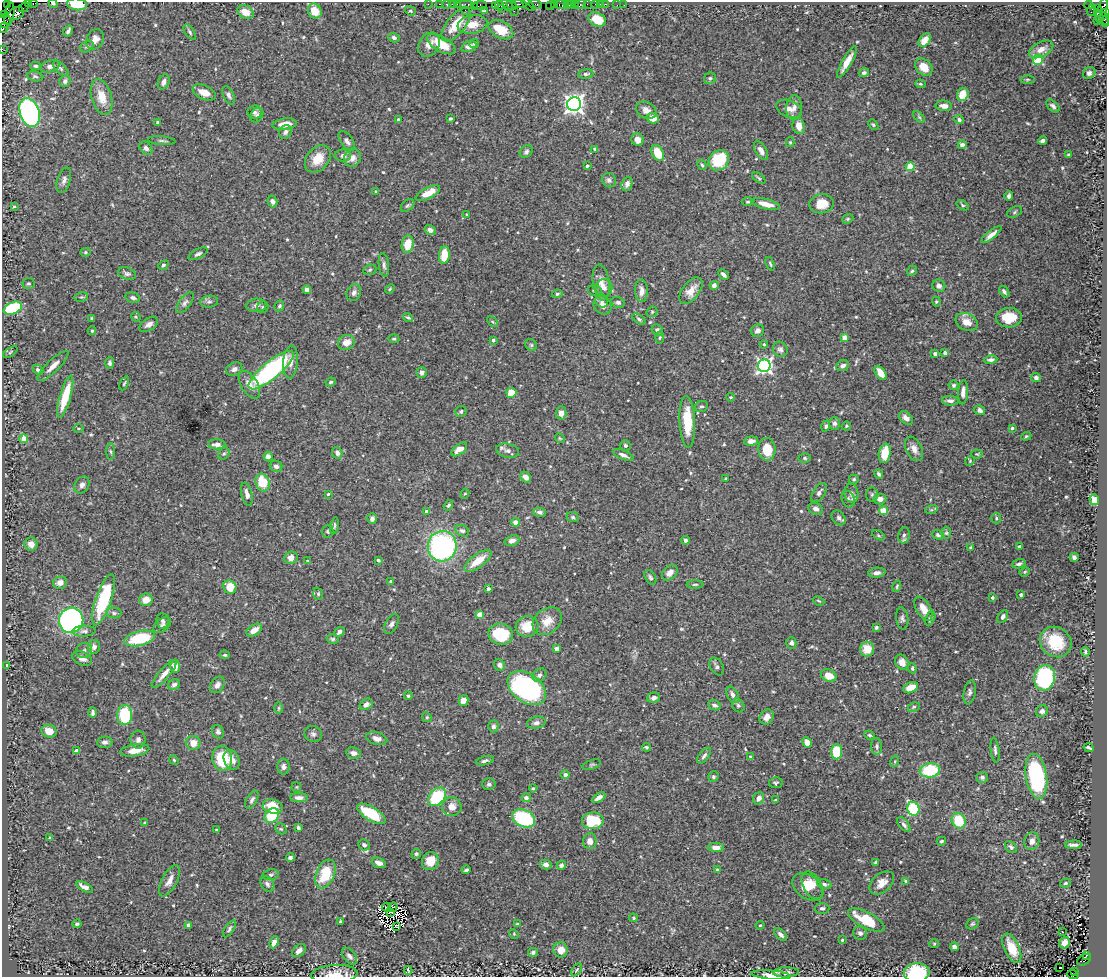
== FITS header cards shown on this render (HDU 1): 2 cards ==
NAXIS1  =                 1105
NAXIS2  =                  975

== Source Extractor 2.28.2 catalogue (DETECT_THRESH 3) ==
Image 1105 x 975 px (HDU 1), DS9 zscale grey, 1 PNG px = 1 image px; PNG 1109 x 979 px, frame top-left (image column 1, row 975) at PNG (2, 2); each listed source drawn as its Kron ellipse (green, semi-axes under 4 px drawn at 4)
Background 1.39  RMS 0.037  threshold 0.11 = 3 sigma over >= 5 px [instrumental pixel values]
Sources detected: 598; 5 with non-positive FLUX_AUTO (blend fragments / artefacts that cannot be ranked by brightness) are neither listed nor drawn; of the other 593, the 500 brightest by FLUX_AUTO listed and drawn (93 fainter detections omitted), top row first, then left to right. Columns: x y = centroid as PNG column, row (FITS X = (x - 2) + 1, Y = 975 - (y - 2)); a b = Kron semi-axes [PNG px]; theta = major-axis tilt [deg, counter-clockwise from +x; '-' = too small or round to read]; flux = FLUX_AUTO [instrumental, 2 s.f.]
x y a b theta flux
28 3 4 2 - 130
33 3 4 3 - 110
53 3 5 3 - 3
7 4 4 2 - 64
77 4 10 6 -7 60
428 4 2 2 - 37
440 4 3 2 - 79
446 4 3 2 - 41
452 4 2 2 - 78
457 4 3 2 - 110
465 4 9 3 0 270
519 4 7 2 1 340
528 4 8 3 -45 110
535 4 7 3 -8 290
554 4 3 2 - 98
568 4 4 2 - 140
571 4 3 2 - 85
575 4 2 2 - 81
587 4 2 2 - 18
596 4 3 3 - 150
600 4 2 2 - 22
605 4 3 2 - 100
480 5 6 4 1 160
495 5 4 2 - 140
500 5 4 4 - 270
508 5 7 4 -47 260
512 5 5 4 - 420
561 5 6 3 -7 310
580 5 5 3 - 210
617 5 2 2 - 21
624 5 2 2 - 9.4
1089 5 4 2 - 880
550 6 4 3 - 130
24 7 5 2 - 110
474 7 3 2 - 74
1098 8 4 3 - 490
501 9 2 2 - 250
465 10 2 2 - 22
485 10 3 3 - 60
1092 10 6 2 71 36
1102 10 13 4 72 780
315 11 8 6 -57 43
410 11 6 4 -20 3.5
514 11 2 2 - 23
245 12 9 6 -29 29
16 13 8 6 26 900
1097 13 3 3 - 110
1105 13 4 3 - 260
9 14 12 4 81 690
5 15 3 2 - 80
1104 18 6 4 -69 360
597 19 9 6 -24 46
4 21 6 6 - 480
1097 21 2 2 - 28
1106 23 3 2 - 70
456 24 20 9 52 57
472 24 15 9 9 29
4 28 5 2 - 310
501 30 13 8 -29 51
68 31 6 4 60 8.6
190 32 9 4 -54 5.2
394 38 5 5 - 6.5
95 39 10 8 66 19
925 40 8 5 51 25
429 44 13 10 54 19
441 44 16 7 -30 50
474 44 5 4 - 3.7
87 47 7 5 33 4.8
469 47 8 5 17 12
2 49 2 2 - 31
1041 49 13 7 28 18
1038 60 5 5 - 160
847 62 18 5 60 27
36 66 5 4 - 3.7
50 66 10 5 17 11
924 67 10 7 -43 35
61 68 9 5 -42 5.4
864 73 5 4 - 5.7
1089 73 6 5 - 7.7
586 74 7 4 6 4.8
35 76 8 5 -7 4.5
710 78 6 5 - 5.4
1027 79 7 3 1 3.1
65 81 6 5 - 6.8
164 82 8 5 64 11
920 84 5 4 - 3.8
204 92 12 7 -24 26
963 94 6 5 - 41
229 95 10 5 -64 7.5
102 97 18 10 -74 40
574 104 7 6 - 1300
944 106 8 5 -4 15
1053 106 8 4 -44 6.6
794 107 12 8 84 15
789 109 13 8 -21 16
646 110 11 8 -28 14
30 112 15 9 -71 440
255 112 7 6 - 6.4
257 115 8 6 62 6.5
919 117 7 4 -45 4.2
653 118 6 5 - 27
450 119 3 3 - 4
398 120 4 3 - 4
959 120 5 4 - 6.6
157 122 4 3 - 3.4
285 124 12 5 7 22
873 125 6 4 -50 3.7
799 126 8 6 -77 23
285 132 7 6 - 9.1
637 140 6 6 - 16
162 141 14 3 -5 5.4
347 141 11 6 -54 9
1042 141 4 4 - 7
790 142 5 4 - 3
962 145 4 4 - 9.1
146 148 7 5 -45 8
595 149 4 4 - 3.5
761 150 11 5 -61 14
526 152 7 5 42 6.1
658 153 8 6 -63 57
1068 155 3 3 - 3.3
343 156 8 6 0 9.2
352 158 9 8 - 14
318 159 15 11 50 41
719 160 11 9 44 110
702 165 5 4 - 4.1
587 166 3 3 - 3
910 167 4 4 - 80
759 178 7 3 -36 3.6
64 180 13 6 74 10
609 180 7 6 - 7.4
627 184 7 5 70 10
376 191 3 3 - 3.1
428 193 13 5 27 42
1009 196 5 3 - 5.7
272 201 6 5 - 8.1
748 202 6 4 1 3.6
766 204 14 5 -14 29
822 204 12 9 7 36
407 205 8 5 39 4.5
963 205 6 4 -34 3.4
14 207 3 2 - 3.1
1015 212 8 5 29 4.7
467 214 4 3 - 3
848 219 6 4 21 3.1
430 230 6 5 - 10
991 235 12 4 39 15
408 244 9 6 83 41
85 252 5 4 - 3.4
198 254 10 4 26 6.7
444 255 9 5 84 49
770 264 7 3 -67 3.2
163 265 6 4 43 4.3
384 265 12 5 -83 7.9
370 270 7 5 21 3.7
912 271 5 4 - 4.3
127 274 9 6 -21 6.8
723 274 6 3 -44 7
601 282 18 8 -82 20
28 283 6 5 - 4.1
714 285 4 4 - 12
939 286 6 6 - 9.8
604 288 9 8 - 10
307 289 4 4 - 13
390 289 5 4 - 2.8
595 290 7 5 -15 5.5
641 291 11 6 -89 15
691 291 15 8 53 26
354 292 9 7 65 9.7
1004 292 6 4 -54 6.2
557 294 5 4 - 4.3
81 297 7 4 10 3.8
133 298 7 5 -15 6.7
602 301 7 6 - 7.6
209 302 9 6 6 6.9
618 302 7 5 -15 6.6
936 302 5 4 - 3.2
185 303 12 5 52 7.9
256 305 10 6 5 9.5
603 305 10 8 -47 14
279 306 5 4 - 4.7
263 307 6 5 - 4.4
13 308 9 5 23 240
652 312 6 5 - 3.3
136 317 5 4 - 2.9
92 318 3 3 - 3.5
408 318 5 3 - 4
1009 318 13 9 4 49
639 319 7 4 -38 4.1
492 322 6 4 -44 3.3
967 322 12 8 -26 24
149 324 10 6 33 11
657 330 6 5 - 7.1
92 331 4 4 - 3.1
758 331 6 6 - 8.5
660 337 6 4 83 3.2
845 338 4 4 - 27
394 339 5 4 - 3.8
493 340 4 4 - 4.2
346 342 8 7 - 24
764 344 4 3 - 3.4
531 345 6 5 - 4.1
780 349 8 7 - 7.7
10 352 8 3 35 2.9
945 353 4 4 - 5.8
935 354 4 3 - 10
991 360 7 4 9 7.7
291 362 16 7 86 19
110 363 5 4 - 5.7
53 366 20 6 44 21
764 366 6 6 - 760
843 366 6 5 - 9.2
234 369 8 6 27 10
38 370 6 4 -41 5.9
271 370 28 8 39 440
421 372 5 5 - 7.5
881 373 8 4 -55 30
1036 378 5 4 - 6.2
331 382 5 3 - 3.1
124 383 7 3 65 3.3
250 385 15 8 -59 22
954 385 5 4 - 5
963 392 12 5 86 14
511 393 5 5 - 45
65 396 21 5 74 78
731 397 4 4 - 4
950 401 8 5 -2 8.2
701 406 7 5 27 5.3
979 410 6 4 -33 9.4
461 411 6 5 - 4.6
561 413 6 5 - 12
906 418 8 5 -41 15
687 422 26 8 -87 84
834 423 6 5 - 6.4
826 426 6 4 72 5.5
846 426 5 4 - 2.9
78 428 5 3 - 2.8
1012 428 3 3 - 4.5
1026 436 5 4 - 3.4
560 438 5 4 - 2.9
24 439 4 4 - 48
751 441 7 4 5 15
217 444 8 5 0 15
625 445 5 5 - 5.2
459 449 9 5 37 26
767 449 11 8 -87 51
914 449 13 8 -64 17
508 451 11 7 -13 10
111 452 8 4 -88 4.4
337 453 6 5 - 9.7
885 453 10 6 79 64
224 454 6 5 - 4.7
977 454 5 4 - 3.1
623 455 11 4 -22 8.6
268 456 5 4 - 13
805 458 6 5 - 4.6
970 461 5 4 - 2.9
276 466 6 5 - 9.2
879 474 5 3 - 5.6
526 477 6 5 - 13
726 479 3 3 - 4.5
854 479 5 4 - 3.7
263 483 9 7 -69 63
82 485 9 7 59 9.3
819 493 11 6 57 8
851 493 9 7 -82 11
247 494 12 5 -77 13
328 494 3 3 - 3.4
465 494 5 4 - 3.3
872 495 7 6 - 5.5
848 499 8 6 -68 7.5
880 499 6 5 - 14
1094 500 5 5 - 27
448 505 5 4 - 4.2
816 509 7 5 -21 8.4
931 510 6 4 17 3.6
426 511 4 4 - 3.4
883 511 4 4 - 37
540 512 6 4 -17 6.6
573 517 6 5 - 4.2
839 518 8 6 -49 8.9
996 518 5 4 - 3.4
372 519 5 4 - 8.7
516 522 4 4 - 24
334 526 8 3 79 4
328 531 6 5 - 5.4
462 531 7 5 -29 6.8
946 533 6 5 - 4.1
878 535 7 4 -32 3.7
904 535 8 5 80 7.2
938 535 6 4 -22 4.6
685 540 4 4 - 7.3
512 541 7 5 19 11
31 544 6 6 - 21
442 546 15 14 - 480
1019 547 4 3 - 7.8
971 548 4 4 - 3.7
1074 557 4 4 - 6.1
291 558 7 6 - 17
378 560 4 3 - 5.4
308 561 4 3 - 3
478 561 16 6 36 47
1019 564 7 4 18 5.8
1025 572 5 4 - 2.9
670 573 9 6 43 17
877 573 9 5 6 9.9
650 577 8 5 -58 5.4
391 581 3 3 - 4.9
60 583 7 6 - 19
695 584 8 3 1 3.5
897 586 6 3 72 3
230 587 7 6 - 42
488 589 4 4 - 4.4
318 594 6 4 -70 3.5
1021 595 4 3 - 9.3
992 598 4 3 - 5
103 600 27 8 71 200
146 600 7 6 - 22
819 601 6 3 -27 2.8
923 609 13 7 -59 27
114 613 8 5 -10 5.6
480 615 4 4 - 45
1003 617 7 4 60 8
902 618 11 6 -83 7.3
930 618 7 4 64 7.1
71 620 13 12 - 780
163 621 8 6 -86 5.9
547 621 16 12 39 31
391 624 11 6 60 8.5
162 625 10 6 37 7.7
527 626 11 10 - 51
876 627 4 3 - 4.4
254 630 9 5 32 25
84 631 12 5 3 8.2
339 632 5 4 - 8.8
501 634 12 10 -12 99
140 638 16 7 13 120
333 639 6 4 -14 4.1
1056 642 16 14 -36 85
791 643 6 5 - 8.1
94 647 7 6 - 10
556 649 4 4 - 18
867 649 7 7 - 35
84 650 8 7 - 9.3
1085 652 4 3 - 5.1
225 655 5 3 - 3.5
82 658 10 6 -23 13
902 662 8 6 -55 16
7 665 3 3 - 4
499 665 6 5 - 8.8
175 666 6 5 - 24
717 666 10 6 -60 7.8
912 668 5 4 - 3.8
164 674 18 5 50 21
539 675 7 6 - 7.5
829 676 8 6 -24 34
1045 678 13 10 76 250
174 685 6 5 - 7.6
217 685 9 6 56 11
527 688 21 14 -36 520
911 688 8 5 25 32
970 692 12 6 79 8.2
733 695 9 5 -61 11
408 696 4 3 - 3.2
654 698 6 5 - 9.5
463 700 5 5 - 20
366 704 7 5 34 9.7
714 705 6 5 - 8.2
738 705 7 5 -57 5.2
914 707 6 4 27 4
278 708 6 4 90 3.3
1042 711 6 5 - 7.3
93 713 5 3 - 5.8
125 715 10 7 85 120
427 717 5 4 - 3
767 717 8 6 56 16
536 723 9 6 11 9.4
493 726 6 5 - 6.1
49 731 7 6 - 25
218 732 7 5 -67 7.6
313 734 9 7 -26 8.3
870 735 5 3 - 3.5
377 738 11 6 -14 14
138 740 9 7 85 9.1
105 742 8 6 4 8.3
807 742 5 4 - 24
193 743 7 7 - 25
877 746 8 5 -86 6.1
646 747 4 4 - 3.5
1089 747 5 3 - 4.8
135 750 14 6 9 26
995 750 12 4 -83 6.2
77 751 4 4 - 21
837 752 7 5 87 79
353 753 7 5 -10 11
704 756 9 5 52 7.4
750 757 4 3 - 3.1
222 758 12 10 -85 96
174 760 5 4 - 2.9
232 760 10 7 -65 19
485 761 9 4 14 6.1
895 761 6 4 72 3.3
592 765 9 4 18 5
283 767 8 6 -87 8.1
930 770 10 7 8 140
565 775 5 4 - 7.5
1036 776 23 10 -81 310
713 777 5 5 - 4.6
982 777 6 5 - 6.6
776 783 7 5 8 4.8
489 784 6 6 - 5.4
296 787 5 5 - 3
533 788 4 4 - 3.2
437 797 10 7 45 140
299 798 9 4 0 11
526 798 4 4 - 12
598 798 7 4 31 11
759 798 6 5 - 12
252 800 10 5 62 7.8
776 800 4 3 - 7
273 807 10 7 -15 65
452 807 10 9 - 20
913 809 7 6 - 190
371 814 16 7 -31 110
272 816 8 6 49 93
524 818 12 8 -25 180
593 821 11 8 5 110
959 821 8 6 -61 83
145 823 4 3 - 3.2
904 825 9 5 -51 7.8
298 828 4 3 - 5
281 829 6 5 - 3.7
216 830 3 3 - 2.9
50 838 3 3 - 4.2
590 841 8 7 - 16
941 841 4 4 - 3.5
1032 841 9 7 74 15
364 845 6 5 - 7.7
1074 845 8 3 1 8.4
1011 847 7 5 -43 6.6
716 848 8 4 -3 13
416 854 5 4 - 4.3
290 857 4 3 - 7.4
430 861 9 8 - 44
379 863 7 5 -23 11
876 863 4 3 - 3.7
546 865 6 5 - 10
561 865 5 4 - 7.6
466 870 4 3 - 4.1
717 870 3 3 - 3.4
325 874 15 9 67 82
271 875 8 5 9 5.2
169 881 17 7 62 18
906 881 4 3 - 5
882 883 14 9 41 24
1066 883 5 4 - 3.4
267 884 8 6 -56 7.2
824 884 7 4 -16 5.7
812 885 15 9 -62 30
85 887 9 4 -28 13
808 887 17 11 -34 46
386 907 4 2 - 6.4
392 907 5 2 - 3.9
822 908 7 5 1 5.9
391 912 3 2 - 4.1
633 918 5 4 - 2.8
866 920 20 8 -28 83
340 922 4 4 - 4.2
77 924 4 4 - 3.9
517 924 4 3 - 3.5
972 924 6 5 - 4.2
188 925 4 3 - 4.9
760 925 4 4 - 2.8
396 926 4 2 - 4.5
229 929 9 4 58 6
1062 932 3 2 - 21
860 933 7 6 - 8.2
514 934 5 4 - 3.2
781 934 8 4 -43 8.1
842 940 3 3 - 3.2
274 942 6 4 69 14
1065 943 6 5 - 17
934 944 5 4 - 2.9
954 947 4 4 - 11
1012 948 16 7 -65 46
561 950 7 7 - 20
299 951 8 5 40 12
533 952 5 4 - 5.7
1087 955 3 2 - 320
349 956 10 5 -50 8.3
1084 960 7 5 31 720
1060 968 2 2 - 7.7
408 970 4 2 - 3.1
577 970 7 4 56 3.7
1075 971 3 2 - 440
786 972 13 5 1 12
917 973 13 9 3 200
334 974 23 9 3 32
771 975 20 4 -4 20
1073 975 6 4 -19 740
At the frame edge (FLAGS 8, measured only in part): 15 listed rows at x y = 28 3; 33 3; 53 3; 7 4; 77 4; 1105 13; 1104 18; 4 21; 1106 23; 4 28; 2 49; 917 973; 334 974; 771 975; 1073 975
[93 fainter detections neither listed nor drawn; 5 non-positive-flux detections neither listed nor drawn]